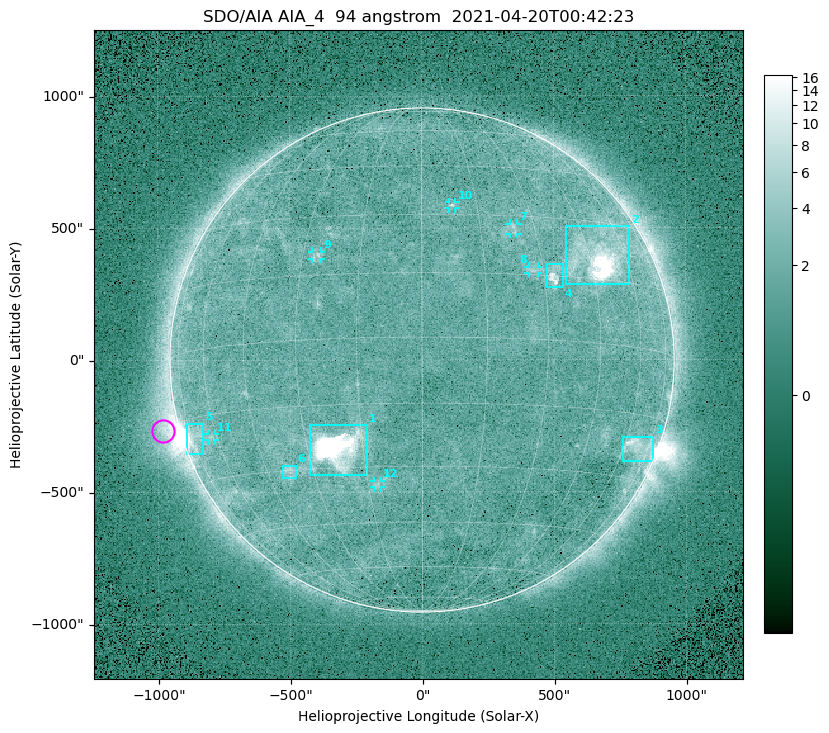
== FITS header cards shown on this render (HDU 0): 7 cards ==
TELESCOP= 'SDO/AIA '
INSTRUME= 'AIA_4   '
WAVELNTH=                   94
WAVEUNIT= 'angstrom'
DATE-OBS= '2021-04-20T00:42:23.12'
CTYPE1  = 'HPLN-TAN'
CTYPE2  = 'HPLT-TAN'

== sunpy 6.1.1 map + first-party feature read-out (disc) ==
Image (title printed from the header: SDO/AIA AIA_4  94 angstrom  2021-04-20T00:42:23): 512 x 512 px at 4.8 arcsec/px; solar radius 955 arcsec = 199 px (full disc in frame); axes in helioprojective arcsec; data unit not stated in the header (colour bar unlabelled)
Orientation: roll -0.138 deg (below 1 deg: not rotated)
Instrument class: DISC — disc imager (sunpy class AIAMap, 94 A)
Bright regions (active regions / flare kernels): reference = the median radial profile (limb darkening/brightening removed); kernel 5 px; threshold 5 sigma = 2.35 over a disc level ~1.72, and >= 1.15x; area >= 9 px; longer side >= 5 px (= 24 arcsec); searched inside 0.97 R_sun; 12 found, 12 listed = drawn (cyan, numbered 1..; 6 of them under ~33 arcsec drawn as corner ticks so the feature stays visible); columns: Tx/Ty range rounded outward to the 10 arcsec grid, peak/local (2 s.f.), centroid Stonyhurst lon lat
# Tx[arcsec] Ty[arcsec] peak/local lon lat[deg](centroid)
1 -430..-210 -440..-240 281 -22 -25
2 540..790 280..510 26 +48 +20
3 760..880 -390..-290 4.8 +67 -22
4 470..540 270..360 5.7 +33 +15
5 -900..-830 -360..-240 7 -73 -19
6 -530..-480 -450..-400 3.1 -37 -30
7 330..370 470..520 2.8 +24 +27
8 400..440 330..360 2.8 +27 +16
9 -420..-380 380..410 3 -26 +20
10 100..130 570..600 3.1 +8 +33
11 -810..-780 -300..-280 2.6 -63 -20
12 -180..-160 -480..-450 2.8 -13 -34
Off-limb structures (1.02-1.3 R_sun): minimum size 50 px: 6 found; the strongest spans PA ~90..115 deg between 1.02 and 1.22 R_sun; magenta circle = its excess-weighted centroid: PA ~105 deg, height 1.06 R_sun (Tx ~-980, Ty ~-270 arcsec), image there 4.8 x the reference